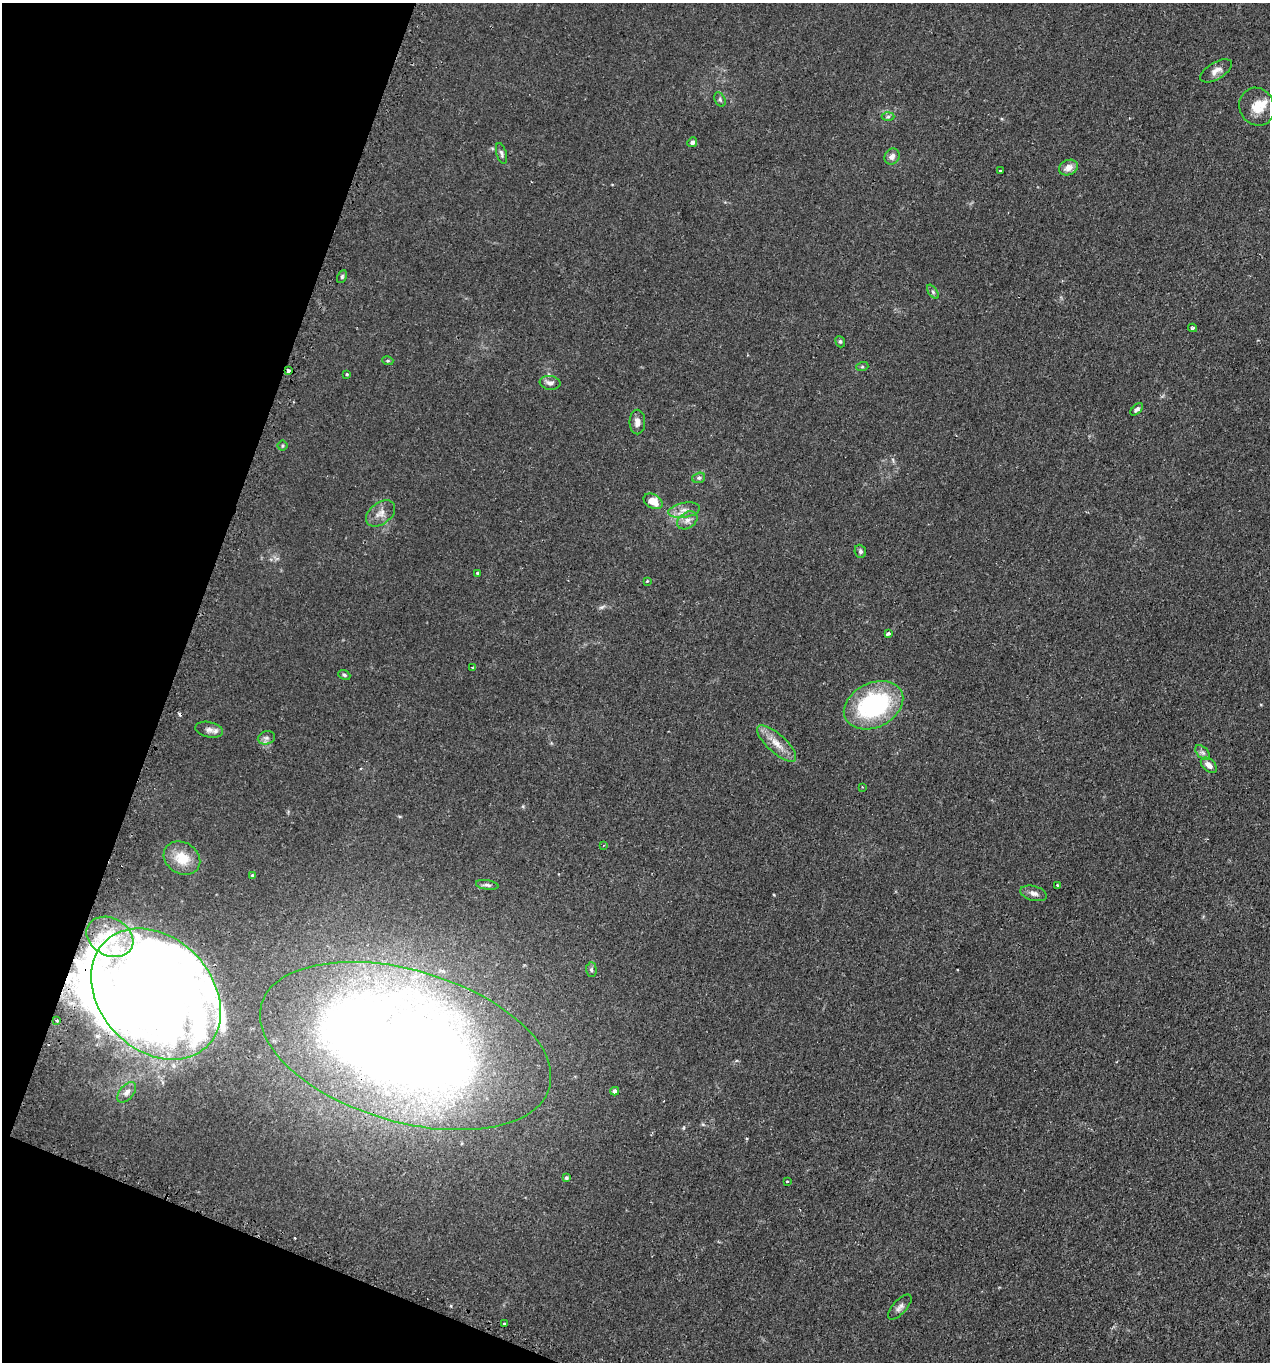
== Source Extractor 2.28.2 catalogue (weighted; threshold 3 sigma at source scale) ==
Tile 9 of 4 x 4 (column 1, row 3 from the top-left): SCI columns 218-1485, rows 1578-2937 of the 5665 x 5686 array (HDU 1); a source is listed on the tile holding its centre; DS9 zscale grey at full resolution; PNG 1272 x 1364 px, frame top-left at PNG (2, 3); each listed source drawn as its Kron ellipse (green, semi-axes under 4 px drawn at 4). Shown black and unused: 18% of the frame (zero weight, under 2 of 3 exposures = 3% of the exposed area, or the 3 px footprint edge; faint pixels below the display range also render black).
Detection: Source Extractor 2.28.2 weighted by HDU 2 'WHT'; one run over the whole footprint, this tile lists its part. Background 0.0365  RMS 0.0053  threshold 0.0241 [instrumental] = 3 sigma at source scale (4.5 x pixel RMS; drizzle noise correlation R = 1.50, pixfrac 1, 0.05/0.05 arcsec/px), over >= 5 px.
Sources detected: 67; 1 too faint to see at this stretch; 4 inside a brighter object's white glare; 3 cosmic-ray / hot-pixel residue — neither listed nor drawn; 3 inside a brighter listed object's ellipse — not listed separately; the other 56 listed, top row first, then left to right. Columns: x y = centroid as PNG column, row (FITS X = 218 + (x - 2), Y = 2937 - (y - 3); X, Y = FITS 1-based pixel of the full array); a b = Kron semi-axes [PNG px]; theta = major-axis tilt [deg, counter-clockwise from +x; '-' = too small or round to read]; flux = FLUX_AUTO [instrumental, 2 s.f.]
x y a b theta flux
1216 71 18 8 30 3.7
720 99 8 5 -64 0.99
1257 107 19 17 -65 9.4
888 117 6 4 2 0.91
692 142 5 4 - 1.7
502 153 11 5 -74 1.5
892 156 8 7 - 2.4
1068 167 10 7 23 4.2
1000 171 3 3 - 2.3
342 277 7 4 64 0.87
933 292 8 4 -54 1
1193 328 4 3 - 0.87
840 342 6 4 -68 0.8
388 361 5 3 - 0.63
862 367 6 4 18 0.69
289 370 4 3 - 3.8
347 374 4 3 - 0.52
550 383 10 7 -8 2.5
1137 409 8 4 42 1.5
637 422 12 8 -90 3
282 446 5 5 - 0.73
699 478 6 5 - 1.1
653 501 10 7 -29 7.6
684 510 16 7 10 4.2
381 513 16 10 37 4.6
687 520 11 8 34 3.2
860 551 7 5 -68 1.3
478 573 4 3 - 2.3
647 581 4 3 - 0.44
888 634 4 3 - 4
473 668 4 3 - 0.66
344 675 6 4 -23 0.88
874 705 31 22 26 68
209 730 14 7 -12 2.9
266 738 9 6 15 1.8
777 743 25 9 -42 7.3
1203 753 9 5 -44 1.5
1209 765 9 6 -41 3.3
862 787 2 2 - 0.44
603 845 3 3 - 0.67
182 858 19 15 -31 12
252 875 4 4 - 0.7
487 885 11 4 -9 1.4
1058 885 3 3 - 2.6
1034 893 13 7 -15 2.7
110 937 24 19 -27 19
591 970 7 5 -88 1
156 994 73 56 -46 650
57 1020 3 2 - 0.59
406 1046 150 76 -16 1000
615 1091 4 4 - 2.5
127 1092 12 7 48 2.5
566 1178 4 4 - 1.1
787 1181 3 2 - 0.69
900 1307 16 7 47 2.4
505 1324 3 3 - 2.9
Overlapping masked pixels (flux is a lower limit): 3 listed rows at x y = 289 370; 156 994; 406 1046